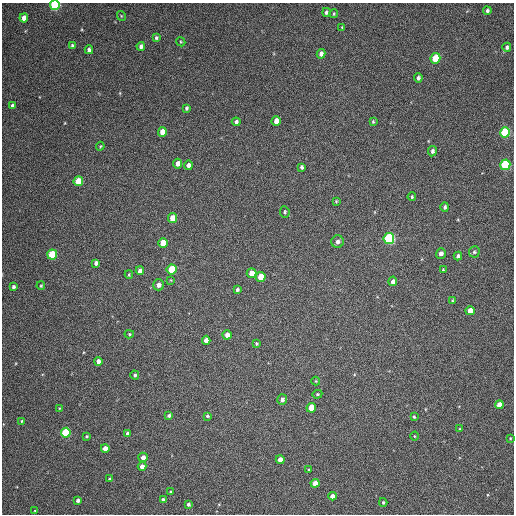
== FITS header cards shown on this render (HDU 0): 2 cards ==
NAXIS1  =                  512 / Axis length
NAXIS2  =                  512 / Axis length

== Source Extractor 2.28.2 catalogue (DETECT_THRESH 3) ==
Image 512 x 512 px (HDU 0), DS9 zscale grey, 1 PNG px = 1 image px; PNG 516 x 516 px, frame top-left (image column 1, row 512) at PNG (2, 3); each listed source drawn as its Kron ellipse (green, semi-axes under 4 px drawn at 4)
Background 76.2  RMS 8.7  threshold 26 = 3 sigma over >= 5 px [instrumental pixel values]
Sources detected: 93; all 93 listed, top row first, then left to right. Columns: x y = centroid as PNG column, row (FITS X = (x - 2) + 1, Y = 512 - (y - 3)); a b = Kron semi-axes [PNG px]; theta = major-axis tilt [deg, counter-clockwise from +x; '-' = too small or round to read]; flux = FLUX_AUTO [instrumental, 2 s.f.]
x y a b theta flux
55 5 5 5 - 61000
487 11 4 4 - 1100
326 12 4 3 - 1300
334 14 4 3 - 660
121 16 5 3 - 570
24 18 4 4 - 4000
342 27 4 3 - 530
156 38 3 3 - 970
181 42 5 3 - 570
72 46 4 3 - 1300
141 46 4 4 - 1500
507 47 5 4 - 1500
89 50 4 4 - 1800
321 54 5 4 - 2300
435 58 5 5 - 19000
418 78 4 4 - 1300
12 106 4 3 - 1700
186 108 4 3 - 1100
276 121 5 4 - 3700
236 122 4 4 - 1300
373 122 3 2 - 620
162 132 5 4 - 5700
505 132 5 5 - 51000
100 146 4 4 - 570
432 151 5 4 - 1700
178 164 5 4 - 3400
188 165 5 4 - 2300
505 165 5 5 - 55000
302 167 4 3 - 1300
78 181 5 5 - 17000
412 197 4 4 - 780
336 201 4 3 - 580
445 207 4 4 - 1400
285 212 6 4 -83 950
172 218 5 4 - 9700
389 239 5 5 - 96000
338 242 6 6 - 2300
163 243 5 5 - 10000
474 252 6 5 - 1100
441 254 5 5 - 2500
52 255 5 5 - 30000
458 256 4 4 - 1700
96 263 4 4 - 2200
171 269 5 5 - 23000
443 270 4 3 - 610
140 271 4 4 - 2800
251 273 5 4 - 6100
129 274 4 3 - 540
261 277 5 5 - 11000
171 280 3 3 - 460
393 281 5 4 - 2100
159 285 5 5 - 2500
41 286 4 3 - 560
13 287 4 3 - 1100
237 290 3 3 - 1100
452 301 4 4 - 900
470 311 4 4 - 6500
129 334 5 4 - 800
227 335 4 4 - 3100
206 340 4 4 - 3400
256 344 3 3 - 740
98 361 4 4 - 2800
135 375 4 4 - 1100
316 381 4 4 - 540
317 394 5 4 - 790
282 400 5 5 - 2200
499 405 4 4 - 5500
60 408 3 3 - 460
311 408 5 4 - 11000
169 415 4 3 - 1300
207 416 4 3 - 830
414 417 3 3 - 580
22 421 4 4 - 680
460 429 3 3 - 510
66 433 5 5 - 39000
127 434 4 4 - 1600
86 436 3 3 - 680
414 436 4 3 - 470
510 438 3 3 - 470
105 448 4 4 - 5200
143 457 5 4 - 3200
280 460 4 4 - 4700
142 466 4 4 - 3100
309 470 4 3 - 590
109 479 4 3 - 520
315 483 4 4 - 6600
171 492 4 3 - 850
332 496 4 4 - 2900
78 500 4 3 - 1600
163 500 4 4 - 1800
383 502 4 3 - 780
188 504 3 3 - 1200
35 511 3 2 - 400
At the frame edge (FLAGS 8, measured only in part): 1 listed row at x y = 55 5